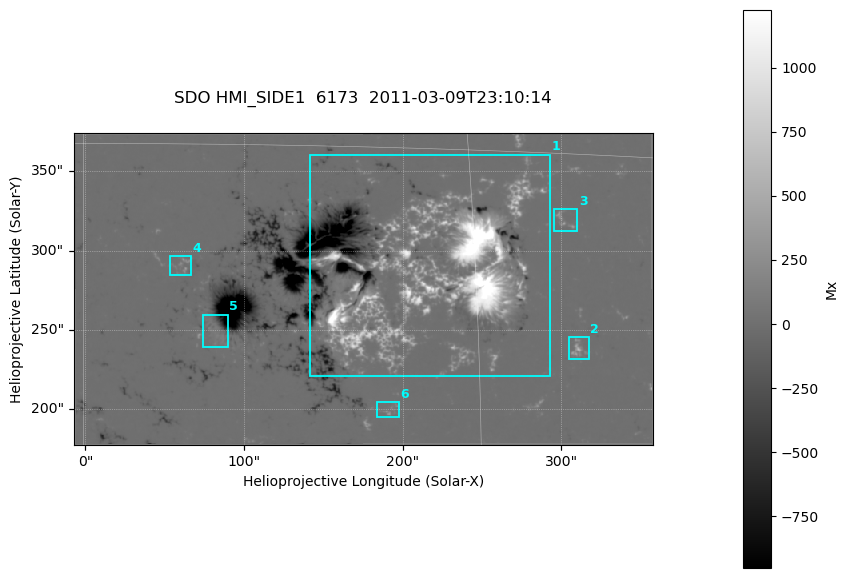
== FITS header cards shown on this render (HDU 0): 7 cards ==
TELESCOP= 'SDO     '           /
INSTRUME= 'HMI_SIDE1'          /
WAVELNTH=              6173.00 /
DATE-OBS= '2011-03-09T23:10:14.900' /
CTYPE1  = 'HPLN-TAN'           /
CTYPE2  = 'HPLT-TAN'           /
BUNIT   = 'Mx      '           /

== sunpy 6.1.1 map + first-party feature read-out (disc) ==
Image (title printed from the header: SDO HMI_SIDE1  6173  2011-03-09T23:10:14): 724 x 390 px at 0.504 arcsec/px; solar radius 967 arcsec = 1917 px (partial field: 2.4% of the solar disc is inside the frame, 99% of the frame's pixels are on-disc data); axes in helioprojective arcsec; data unit Mx (BUNIT, on the colour bar)
Orientation: file roll -179.9 deg (from PC/CROTA): ROTATED to solar-north-up (sunpy Map.rotate, bilinear) for analysis and display; everything below refers to the rotated frame; the empty margins the rotation leaves inside the frame are drawn grey
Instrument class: DISC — disc imager (sunpy class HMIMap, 6173 A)
Bright regions (active regions / flare kernels): reference = the on-disc median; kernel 7 px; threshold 5 sigma = 45.2 Mx over a disc level ~0.151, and >= 1.15x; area >= 282 px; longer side >= 5 px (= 2.5 arcsec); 6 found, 6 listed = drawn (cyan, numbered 1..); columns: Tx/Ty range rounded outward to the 2 arcsec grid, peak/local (2 s.f.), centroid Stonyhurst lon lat
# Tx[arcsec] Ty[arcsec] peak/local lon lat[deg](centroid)
1 142..294 220..362 10109 +13 +10
2 304..318 232..246 2355 +19 +7
3 294..312 312..326 1486 +19 +12
4 52..68 284..298 984 +4 +10
5 74..90 238..260 615 +5 +8
6 184..198 194..206 1114 +12 +5